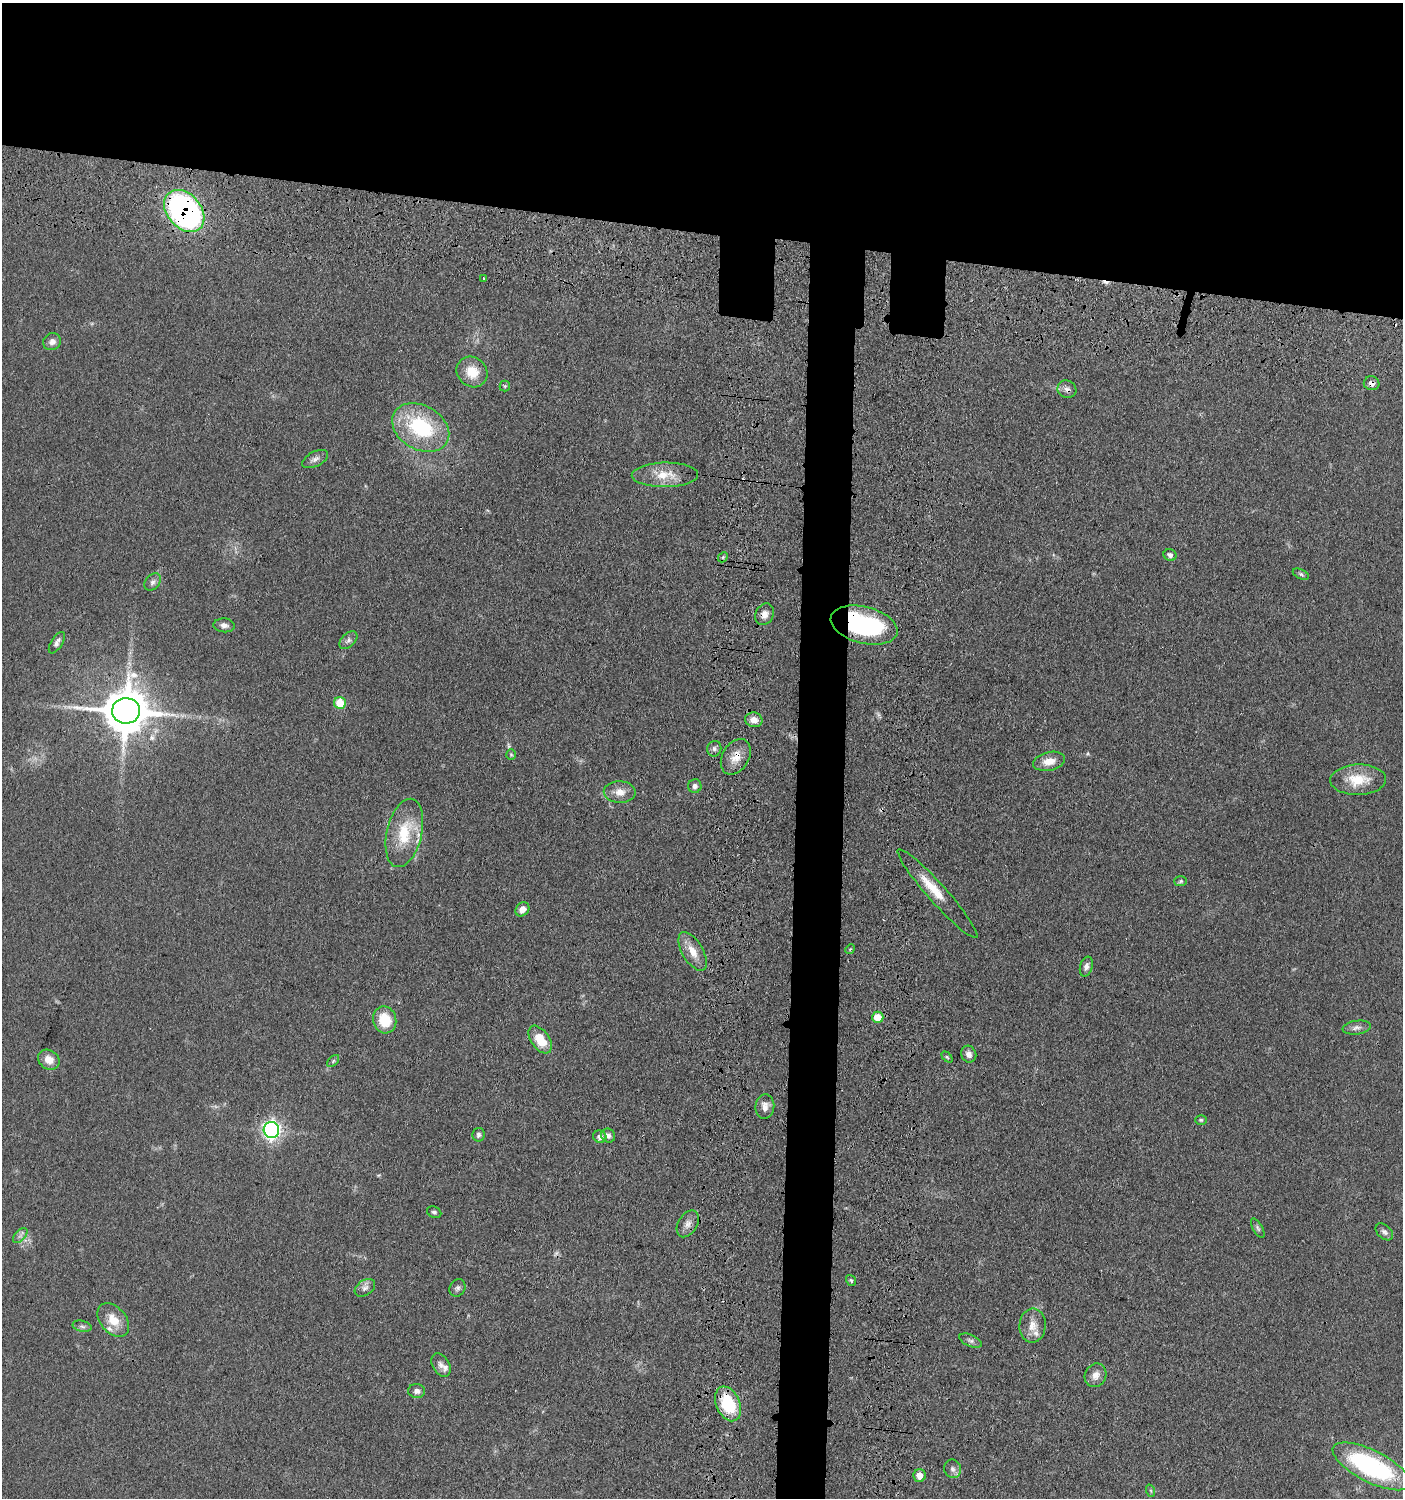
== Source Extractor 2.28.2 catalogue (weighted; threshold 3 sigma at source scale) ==
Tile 2 of 3 x 3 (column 2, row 1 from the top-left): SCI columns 1599-2999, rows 3088-4583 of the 4709 x 4683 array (HDU 1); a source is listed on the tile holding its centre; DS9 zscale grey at full resolution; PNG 1405 x 1500 px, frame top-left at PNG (2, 3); each listed source drawn as its Kron ellipse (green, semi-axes under 4 px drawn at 4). Shown black and unused: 19% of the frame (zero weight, under 3 of 4 exposures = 9% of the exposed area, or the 3 px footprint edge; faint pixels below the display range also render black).
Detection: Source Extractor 2.28.2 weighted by HDU 2 'WHT'; one run over the whole footprint, this tile lists its part. Background 0.0597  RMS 0.005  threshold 0.0223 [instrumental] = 3 sigma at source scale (4.5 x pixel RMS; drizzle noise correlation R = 1.50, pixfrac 1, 0.05/0.05 arcsec/px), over >= 5 px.
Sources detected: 78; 2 too faint to see at this stretch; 1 cosmic-ray / hot-pixel residue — neither listed nor drawn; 5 inside a brighter listed object's ellipse — not listed separately; the other 70 listed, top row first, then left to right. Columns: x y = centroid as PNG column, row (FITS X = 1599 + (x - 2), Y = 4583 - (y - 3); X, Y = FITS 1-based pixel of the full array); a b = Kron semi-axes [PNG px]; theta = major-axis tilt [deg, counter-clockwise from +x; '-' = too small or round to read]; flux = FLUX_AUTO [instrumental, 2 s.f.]
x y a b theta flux
184 211 24 17 -49 160
483 278 3 2 - 0.59
52 342 9 8 - 2.6
472 372 16 14 -43 10
1372 383 8 7 - 2.5
505 386 5 5 - 0.63
1067 389 9 8 - 2.5
421 428 30 22 -30 41
315 459 14 7 28 2.3
665 475 33 12 1 10
1170 555 6 5 - 1.7
723 557 6 4 47 0.8
1301 574 9 4 -25 0.96
153 582 10 7 48 1.7
765 614 11 9 63 3.1
224 625 11 7 -5 2.2
864 625 34 18 -14 69
348 640 11 6 45 1.7
57 643 12 5 58 2.1
340 703 6 6 - 13
126 711 14 13 - 1900
754 720 9 7 -13 3.8
714 749 8 7 - 1.5
511 755 5 4 - 0.66
736 757 19 13 59 6.8
1049 761 16 9 12 5.6
1358 780 28 15 2 14
695 786 7 6 - 1.9
620 792 16 11 -2 5.1
404 833 35 17 77 20
1181 881 6 5 - 0.79
937 893 59 9 -48 10
522 909 8 6 47 3.6
850 949 5 4 - 0.51
693 951 21 10 -59 6.9
1086 967 10 6 74 2.3
878 1017 5 5 - 8.6
385 1020 13 11 -77 13
1357 1028 14 7 8 2.4
540 1040 16 9 -55 12
969 1054 8 7 - 2.4
947 1057 6 4 -45 0.7
49 1060 11 9 -33 5.1
333 1061 7 4 46 0.87
765 1106 12 9 84 3.5
1201 1120 6 5 - 0.79
271 1130 8 7 - 170
478 1135 7 6 - 1.3
608 1135 7 6 - 2
600 1137 7 6 - 2.4
434 1212 7 5 -26 1.1
688 1224 14 9 59 3.5
1258 1228 11 5 -60 1.1
1384 1232 10 6 -43 1.6
20 1236 9 5 47 1.7
851 1280 6 4 -55 0.77
365 1288 11 7 34 2.3
457 1288 9 7 56 1.6
113 1320 19 13 -49 8.8
82 1326 10 5 -13 1.3
1033 1326 17 13 85 5.9
970 1341 12 6 -23 1.6
441 1365 12 8 -59 2.5
1096 1375 12 10 61 4
417 1391 8 7 - 2.6
728 1404 18 12 -66 26
1372 1466 43 16 -27 80
953 1469 9 8 - 2.2
919 1476 6 6 - 4.6
1151 1491 6 4 -71 0.71
Overlapping masked pixels (flux is a lower limit): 8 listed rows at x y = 184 211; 1372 383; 1067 389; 765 614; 864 625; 126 711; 736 757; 728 1404